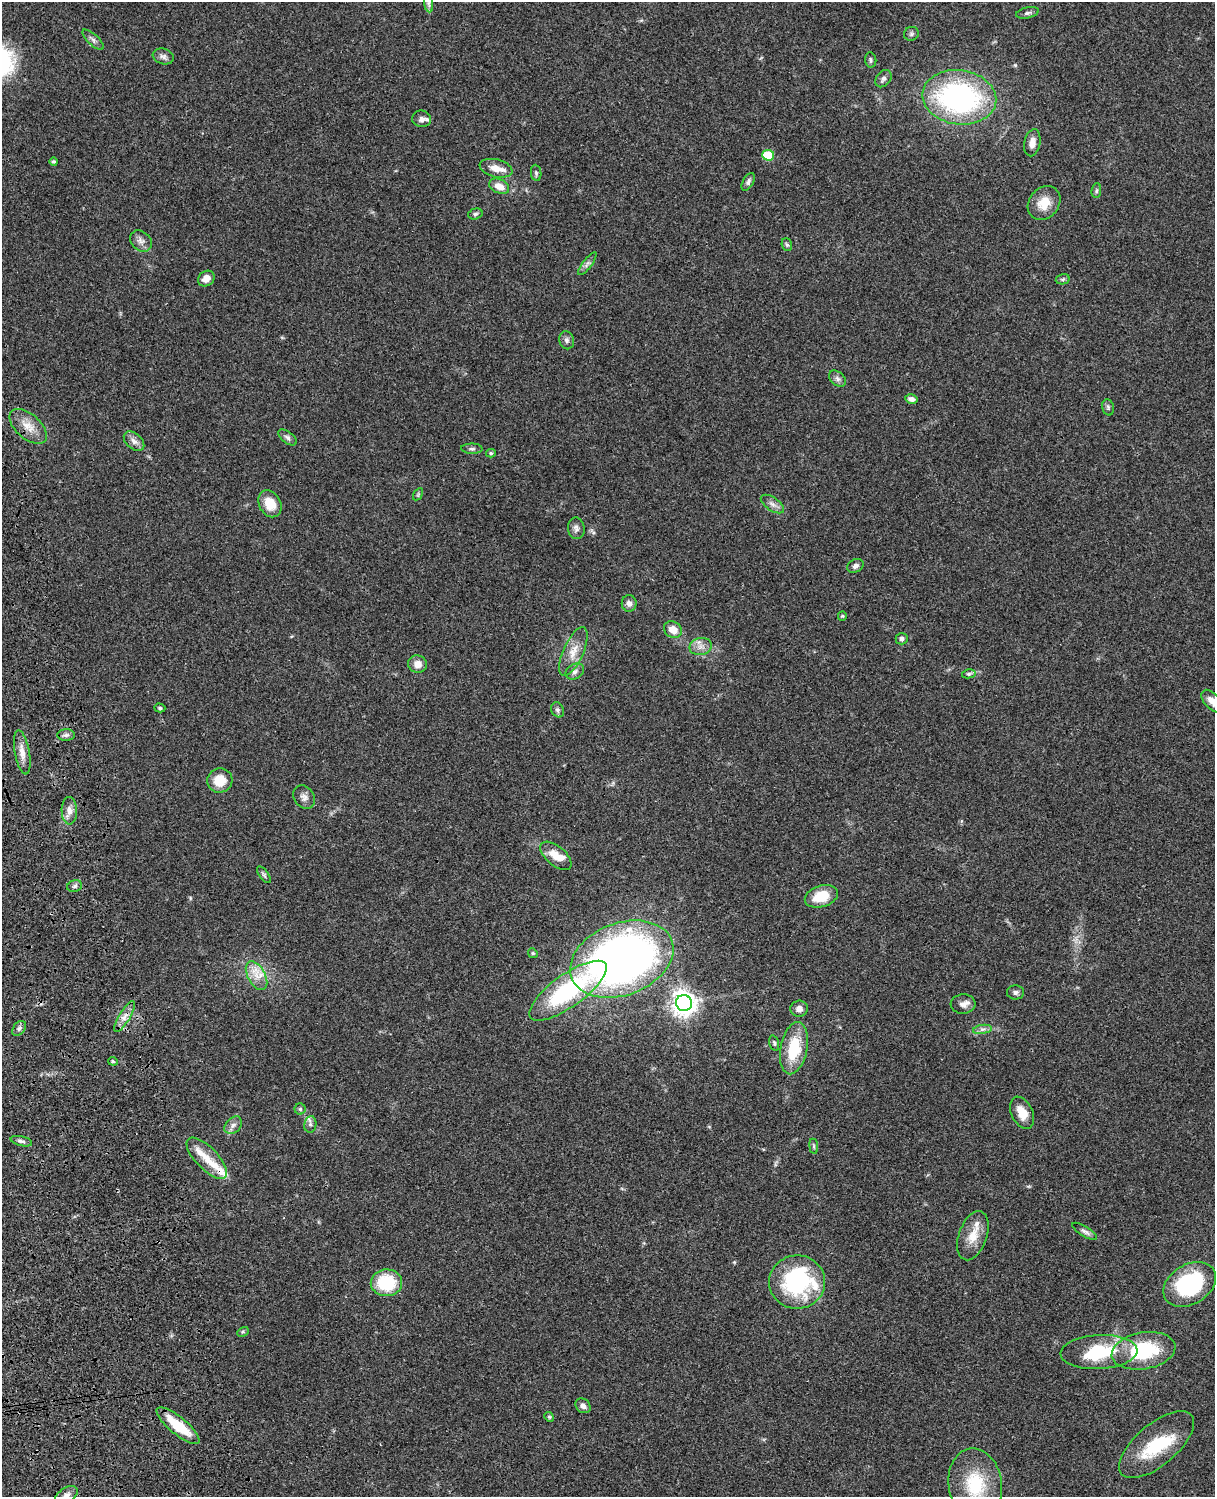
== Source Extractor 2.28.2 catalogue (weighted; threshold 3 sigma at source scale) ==
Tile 7 of 4 x 3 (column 3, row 2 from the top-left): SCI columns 2545-3757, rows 1773-3267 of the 5088 x 4927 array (HDU 1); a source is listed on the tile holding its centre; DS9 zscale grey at full resolution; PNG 1217 x 1499 px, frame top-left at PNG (2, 2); each listed source drawn as its Kron ellipse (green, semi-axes under 4 px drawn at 4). Shown black and unused: <1% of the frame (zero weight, under 3 of 4 exposures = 6% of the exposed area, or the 3 px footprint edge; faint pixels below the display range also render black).
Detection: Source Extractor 2.28.2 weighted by HDU 2 'WHT'; one run over the whole footprint, this tile lists its part. Background 0.0782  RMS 0.0058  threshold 0.026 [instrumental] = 3 sigma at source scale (4.5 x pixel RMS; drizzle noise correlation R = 1.50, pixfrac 1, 0.05/0.05 arcsec/px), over >= 5 px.
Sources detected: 102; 2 inside a brighter object's white glare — neither listed nor drawn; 6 inside a brighter listed object's ellipse — not listed separately; the other 94 listed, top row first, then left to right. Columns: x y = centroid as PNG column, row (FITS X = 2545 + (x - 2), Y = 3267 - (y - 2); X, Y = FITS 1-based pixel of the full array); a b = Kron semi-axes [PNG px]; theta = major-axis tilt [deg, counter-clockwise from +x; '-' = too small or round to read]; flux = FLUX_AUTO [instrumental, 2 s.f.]
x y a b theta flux
429 3 9 4 -82 1.5
1027 13 11 5 13 1.6
911 34 7 7 - 1.4
93 40 13 5 -43 2.1
163 56 10 7 -17 2.2
871 60 7 5 -82 1.3
884 79 9 7 51 2
959 97 37 27 -8 120
422 119 9 8 - 2.8
1032 143 14 8 79 4
768 155 6 5 - 20
54 162 4 4 - 1.2
496 168 17 9 -14 6
536 173 8 5 -82 1.2
748 182 10 5 61 1.5
499 186 10 7 -23 5.5
1096 191 7 5 84 1.1
1044 203 18 14 50 10
475 214 7 5 16 1.1
141 241 12 9 -42 3.2
787 245 7 5 -71 1.1
587 264 14 4 53 1.9
206 279 9 7 37 4.4
1063 279 7 5 12 1
567 340 9 7 -75 1.8
837 379 10 6 -40 2
911 399 6 4 -11 2.2
1108 407 8 6 -75 1.3
28 426 22 12 -41 8.2
287 437 11 5 -38 1.6
134 441 12 7 -42 3.1
472 449 11 5 -2 1.4
491 453 5 4 - 0.81
418 494 7 4 56 0.78
270 504 14 10 -60 10
772 504 13 6 -34 2.8
576 528 11 8 -81 2.4
855 566 8 6 27 1.8
629 603 8 7 - 2.6
842 616 4 4 - 0.64
673 630 9 8 - 6.3
902 639 6 5 - 1.8
701 647 11 8 12 3.7
573 652 26 10 65 8.1
417 664 9 8 - 4.9
575 672 10 7 32 2.4
969 674 7 4 9 1.1
1212 701 13 7 -48 4.8
160 708 5 4 - 0.87
558 710 8 6 -64 1.5
66 735 9 6 1 1.8
22 752 22 7 -80 5.3
220 780 13 12 - 11
304 797 13 10 -52 3
69 811 14 7 -89 4.1
556 856 19 9 -40 7.9
264 875 10 4 -54 1.2
75 886 7 5 17 1.4
821 896 17 10 17 15
533 953 5 4 - 0.73
622 959 53 36 21 440
257 976 16 9 -62 6.7
568 991 46 16 35 70
1015 992 8 7 - 1.8
684 1003 8 8 - 540
963 1004 12 9 3 3.3
799 1009 9 8 - 3
125 1016 18 5 58 4
19 1028 8 5 50 1.5
982 1029 9 4 8 1.8
774 1043 8 4 -76 0.98
794 1048 26 13 79 22
113 1061 5 4 - 0.9
300 1109 5 5 - 0.99
1022 1113 17 10 -64 7.4
310 1124 8 6 81 1.8
233 1125 10 7 45 2.6
21 1141 11 5 -13 1.7
814 1146 7 4 -82 0.92
207 1158 26 11 -46 9.6
1085 1231 14 5 -32 1.9
973 1236 25 14 71 10
797 1282 28 27 - 72
386 1283 16 13 2 27
1190 1284 28 20 31 60
243 1332 6 4 28 0.79
1143 1351 32 18 10 40
1099 1352 38 17 3 33
583 1406 8 6 -41 2.4
549 1417 5 4 - 0.74
178 1426 27 8 -39 18
1157 1445 46 20 40 28
975 1484 36 26 -81 31
66 1496 13 7 36 3.3
Isophote crosses this tile's border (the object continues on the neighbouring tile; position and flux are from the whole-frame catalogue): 3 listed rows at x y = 1212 701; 975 1484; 66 1496